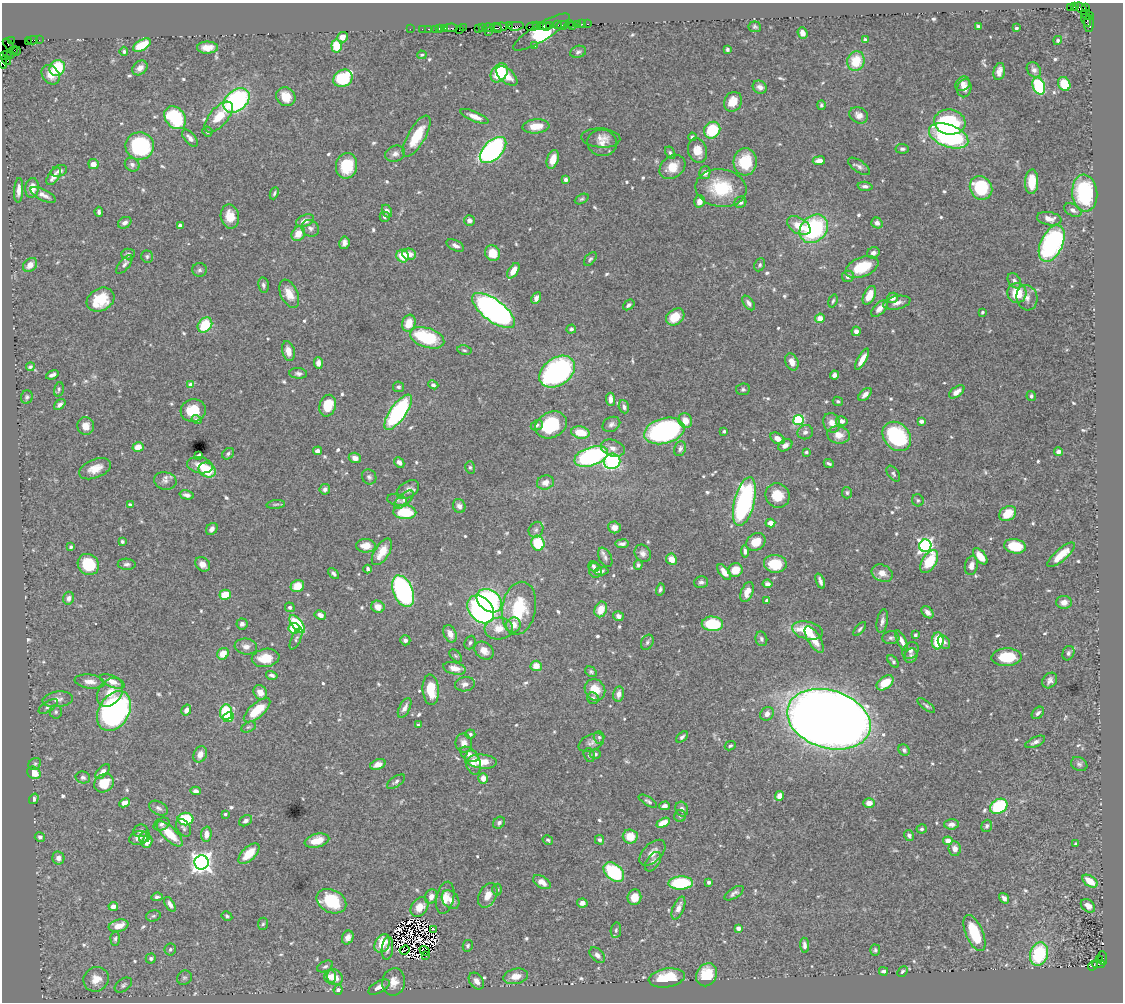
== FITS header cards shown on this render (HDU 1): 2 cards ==
NAXIS1  =                 1121
NAXIS2  =                 1000

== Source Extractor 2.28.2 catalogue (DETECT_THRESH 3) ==
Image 1121 x 1000 px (HDU 1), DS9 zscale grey, 1 PNG px = 1 image px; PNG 1125 x 1004 px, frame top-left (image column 1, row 1000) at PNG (2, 3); each listed source drawn as its Kron ellipse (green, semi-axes under 4 px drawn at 4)
Background 1.19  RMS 0.028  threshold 0.0837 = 3 sigma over >= 5 px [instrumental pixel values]
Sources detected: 686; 8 with non-positive FLUX_AUTO (blend fragments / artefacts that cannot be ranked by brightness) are neither listed nor drawn; of the other 678, the 500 brightest by FLUX_AUTO listed and drawn (178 fainter detections omitted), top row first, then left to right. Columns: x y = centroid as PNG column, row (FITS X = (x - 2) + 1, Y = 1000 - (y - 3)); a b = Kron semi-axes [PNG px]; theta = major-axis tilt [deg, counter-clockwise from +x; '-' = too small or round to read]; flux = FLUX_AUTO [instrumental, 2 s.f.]
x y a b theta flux
1070 7 3 2 - 640
1074 7 3 3 - 30
1086 7 3 3 - 87
1082 9 7 3 -45 200
1087 15 7 3 -27 340
1086 20 6 3 -57 230
1089 23 9 4 -90 240
569 24 4 2 - 27
578 24 3 3 - 150
582 24 2 2 - 30
588 24 3 2 - 89
537 25 2 2 - 67
550 25 4 3 - 240
558 25 2 2 - 120
563 25 6 3 9 170
509 26 2 2 - 25
516 26 8 3 8 370
542 26 3 2 - 170
546 26 4 2 - 270
573 26 4 2 - 81
978 26 3 3 - 3.3
482 27 3 2 - 98
500 27 8 3 10 580
532 27 6 3 7 260
755 27 6 5 - 3.7
439 28 3 2 - 140
445 28 4 3 - 250
451 28 6 3 5 110
463 28 2 2 - 55
478 28 4 2 - 160
489 28 5 3 - 330
496 28 6 3 -16 440
1016 28 3 3 - 4
410 29 2 2 - 45
422 29 2 2 - 76
429 29 3 2 - 110
435 29 2 2 - 88
459 30 3 2 - 71
488 32 2 2 - 44
541 32 32 9 31 270
802 33 6 5 - 11
342 37 5 5 - 13
11 40 3 3 - 43
32 40 6 3 4 180
39 40 2 2 - 37
865 40 4 4 - 6
1058 40 5 4 - 3.3
28 41 3 2 - 75
8 44 7 3 -51 81
142 45 10 5 29 64
336 46 6 5 - 56
534 46 4 3 - 4.1
207 48 10 6 1 20
727 49 4 3 - 3.5
13 50 4 3 - 90
17 51 4 2 - 80
124 51 5 4 - 3.5
578 52 8 6 17 5.2
11 55 3 3 - 100
422 55 5 4 - 3.3
6 56 6 3 1 96
6 60 5 3 - 120
3 61 7 3 -76 260
856 61 10 8 74 51
57 68 8 7 - 76
140 68 8 6 43 12
1034 70 8 6 -56 7.4
999 71 9 5 77 11
499 73 10 7 53 80
51 75 10 8 -54 22
507 76 13 7 -40 24
343 78 10 8 30 170
963 84 8 6 44 9.1
1064 84 7 6 - 57
1039 86 9 6 -67 150
760 87 7 6 - 9
964 88 9 7 77 9.9
286 97 10 9 - 34
236 100 14 10 39 310
733 102 10 8 59 27
821 105 5 4 - 3.6
859 115 9 7 -29 13
474 116 15 5 -22 14
219 117 19 9 49 39
175 118 13 9 -50 130
950 122 16 12 -10 200
536 126 13 7 5 33
712 130 9 7 50 83
207 132 5 5 - 3.6
417 136 23 8 60 63
949 136 20 11 -20 280
692 137 4 3 - 3.4
190 138 10 5 -48 9.4
601 138 19 9 -3 17
602 143 15 13 -13 17
140 146 14 13 - 210
902 149 6 4 -4 4.6
493 150 16 9 44 480
697 151 12 9 -73 25
670 153 7 4 -60 3.8
395 154 10 8 22 9.2
553 159 10 5 71 23
819 161 6 4 7 13
745 162 13 11 86 59
93 164 5 5 - 13
132 165 8 6 -35 6.9
347 166 13 10 78 63
859 166 12 6 -35 7.3
672 167 14 10 38 31
59 171 8 5 20 7.3
705 173 6 5 - 8.8
54 176 10 5 54 16
566 179 4 4 - 6
1032 182 12 6 88 42
865 186 7 4 -5 6.4
32 188 10 6 83 19
721 188 25 19 -8 90
981 188 12 11 - 110
19 190 12 4 86 13
274 193 6 3 66 3.3
1085 193 18 12 -84 170
43 195 14 5 -26 12
582 199 7 4 26 3.5
699 201 6 5 - 11
740 202 6 5 - 6.7
1073 210 9 5 -30 7.6
387 211 7 5 -65 7.8
99 212 5 3 - 5.1
230 216 12 9 -80 29
385 217 5 5 - 4.3
1049 219 12 6 -10 14
469 220 5 5 - 8.8
305 221 9 5 21 15
125 223 7 5 31 9.2
877 223 6 5 - 8.4
180 226 4 4 - 6.1
799 226 13 8 -31 33
310 228 9 8 - 7.2
814 229 15 12 46 220
298 234 8 6 54 25
344 243 6 5 - 7.8
1052 243 19 11 64 290
455 246 9 5 -27 8.8
493 253 8 7 - 29
873 253 6 5 - 7
128 254 7 5 1 4.7
409 254 7 5 -12 15
147 256 6 6 - 3.9
403 256 6 6 - 35
590 259 8 5 50 3.6
30 265 8 6 42 15
124 265 11 5 51 7.4
760 265 7 5 64 3.9
862 267 17 9 22 65
200 270 7 7 - 4.8
513 271 9 5 57 19
848 276 6 5 - 8.2
1014 281 8 6 -54 6.8
263 285 8 5 -81 4.9
1017 293 10 9 - 50
289 294 15 8 -65 25
869 295 10 5 65 29
536 298 6 4 61 9.2
892 298 6 5 - 12
1027 298 13 10 -76 14
100 300 14 11 29 63
833 301 7 4 73 3.3
749 303 8 5 -54 7.4
897 303 14 6 11 11
629 305 6 4 39 6.1
880 308 10 5 44 14
493 311 25 11 -37 780
982 312 3 3 - 3.3
675 317 10 7 37 41
820 318 5 4 - 18
409 323 8 6 74 30
205 325 8 6 51 68
571 329 5 4 - 4.8
856 331 5 4 - 7.6
427 338 18 9 -19 130
464 350 7 4 -11 3.4
288 351 10 6 -76 17
862 359 12 4 61 18
792 362 9 6 -67 18
318 363 6 4 -87 10
30 367 4 3 - 3.5
557 372 19 13 36 420
298 373 9 5 -5 5.9
52 375 6 4 20 6.2
834 375 4 4 - 7.5
191 385 4 4 - 22
433 385 5 4 - 4.9
398 387 5 5 - 4.2
59 389 7 5 75 3.3
743 389 7 5 8 4.1
957 392 9 5 36 14
865 394 8 4 44 9.8
1031 396 5 4 - 4.8
27 397 6 6 - 3.6
611 399 6 4 -88 10
838 401 5 4 - 3.5
60 404 6 4 42 5.1
328 406 11 8 74 52
624 407 6 5 - 6.5
193 410 12 11 - 55
398 412 21 8 55 290
197 420 5 4 - 3.9
798 420 5 5 - 200
685 421 7 6 - 20
842 421 6 5 - 7.9
921 421 4 4 - 6.4
832 423 10 8 -69 14
611 424 9 7 26 7.1
537 425 6 5 - 4
551 425 16 12 27 97
86 426 9 8 - 18
664 431 21 12 15 420
724 431 3 3 - 3.7
805 432 8 7 - 7.2
580 433 9 6 -11 42
838 435 11 8 -9 19
897 436 16 12 -49 190
777 438 8 5 -30 15
785 445 7 5 32 11
138 447 5 5 - 26
613 448 12 8 -18 11
680 449 8 5 67 5.7
317 451 4 4 - 6.7
806 452 4 3 - 3.3
1058 452 4 4 - 8.8
228 454 6 5 - 4
198 455 4 3 - 5.4
591 456 18 9 19 300
355 458 6 5 - 12
612 461 8 7 - 250
399 462 6 4 -45 8.3
829 463 5 3 - 4
200 465 13 8 -10 21
470 467 6 5 - 3.4
95 469 17 9 22 25
207 470 9 7 -29 60
893 474 9 5 -53 4.7
369 477 8 7 - 5.7
165 481 11 9 -12 10
545 482 8 7 - 14
325 489 5 5 - 7.1
408 490 12 8 33 11
847 493 6 5 - 3.6
187 495 7 4 -14 6.9
777 495 12 11 - 37
397 500 10 5 -12 4.5
404 500 12 5 42 7.6
918 500 6 5 - 3.7
744 502 25 10 76 310
276 504 9 3 5 3.4
130 505 4 3 - 7.3
459 506 7 6 - 8.1
405 512 11 7 -3 70
1008 514 9 7 33 42
770 523 5 4 - 13
614 527 6 5 - 10
212 529 7 5 52 8.3
536 530 8 7 - 6
122 542 4 3 - 3.4
756 542 10 8 33 30
538 543 7 6 - 80
622 544 6 3 6 5.4
366 546 10 6 -3 23
925 546 6 6 - 530
1015 546 11 7 -9 66
71 547 3 3 - 3.4
745 551 6 4 -84 7.5
382 552 15 7 57 32
643 553 9 7 -58 9.3
1061 555 17 6 41 39
980 556 9 5 -51 27
605 557 10 6 -64 7.1
671 559 6 5 - 21
929 561 13 7 58 61
88 564 11 10 - 65
127 564 9 5 -2 5.2
203 564 8 6 -42 14
775 564 11 9 -6 58
638 565 5 4 - 3.5
971 565 9 6 78 11
594 566 6 5 - 4.6
368 569 4 3 - 4.6
595 570 7 6 - 6.8
735 570 7 6 - 28
601 571 7 3 5 4.7
724 572 9 5 -54 18
882 573 11 8 -26 16
334 574 7 4 -46 5.6
820 581 8 3 -71 6.7
701 582 7 5 16 5.8
767 584 5 4 - 7.8
297 586 7 6 - 30
660 589 6 4 73 4
403 591 16 9 -67 330
747 592 10 6 68 19
225 595 6 5 - 42
68 598 6 5 - 7.3
489 601 14 10 -38 290
767 601 4 3 - 9.7
1064 602 8 6 -1 13
290 607 5 4 - 4.7
378 607 7 6 - 21
519 608 27 17 80 100
481 609 15 11 -48 430
601 609 8 6 69 29
927 612 7 5 -47 8.5
320 615 6 4 -29 9.4
618 616 5 5 - 8
882 621 12 5 79 7.6
242 624 5 5 - 6.2
297 624 11 5 -52 110
712 624 11 7 -4 110
513 625 7 7 - 18
294 628 6 5 - 54
499 628 14 11 3 25
860 629 8 4 49 4.1
807 630 15 8 -13 68
450 634 9 6 -65 17
915 635 4 3 - 4
891 638 8 6 5 5
296 639 12 4 66 5.7
761 639 7 6 - 4.9
405 640 5 5 - 5.8
814 640 15 6 -59 29
902 641 11 4 -64 11
938 641 8 6 85 58
647 642 8 6 63 4.9
944 642 7 5 -54 6.6
470 643 7 5 68 4.1
246 646 11 8 -7 11
484 650 10 8 -37 16
910 651 9 7 48 7
1068 653 7 5 68 4.8
223 654 6 5 - 28
456 656 7 4 -48 3.4
911 656 7 6 - 5.3
1007 657 15 9 2 65
266 658 14 9 8 41
893 661 7 4 -50 4.2
536 666 5 5 - 22
454 668 11 6 -13 18
591 672 6 4 -30 3.7
272 675 6 4 -16 5.5
1050 680 8 6 51 8
90 681 15 7 -7 16
112 682 13 6 -22 19
885 683 9 6 37 42
465 684 10 7 8 9.3
431 690 15 8 -85 51
595 690 11 10 - 37
110 692 16 11 54 25
260 692 7 6 - 15
619 694 7 5 77 12
593 698 6 5 - 4.5
58 699 15 8 7 11
926 705 10 3 -36 4.2
48 706 11 5 34 4.8
405 708 10 5 62 11
186 710 6 4 59 8.6
257 710 16 7 41 56
114 711 21 15 59 500
56 712 7 6 - 3.8
226 712 8 6 85 89
1038 713 7 5 45 5.4
767 714 7 6 - 10
228 717 5 4 - 68
829 719 43 29 -17 4400
418 725 4 4 - 3.4
248 727 8 5 25 3.3
470 734 5 4 - 3.9
599 737 6 5 - 3.5
682 737 7 4 40 5.3
1035 742 10 5 25 8.4
464 743 9 8 - 13
591 743 13 8 25 9.2
730 746 5 4 - 3.4
904 750 6 5 - 4.6
200 754 8 6 63 14
469 754 10 6 -34 12
595 754 5 5 - 4
589 755 7 5 -68 4.2
482 762 15 7 -5 38
473 763 12 7 -75 15
35 764 7 5 35 3.4
378 764 8 5 20 13
1079 764 8 6 -29 5.3
102 772 9 5 46 10
34 773 7 6 - 25
83 777 7 6 - 5.2
483 778 5 5 - 16
396 782 10 5 33 5.5
104 783 10 9 - 43
196 791 5 4 - 8.5
780 796 5 4 - 16
34 799 5 4 - 6.5
648 801 10 4 -30 4.6
124 803 6 4 26 10
869 803 5 4 - 13
664 806 5 4 - 8.7
999 806 9 7 32 130
158 808 10 6 -30 6.7
682 809 7 6 - 8.6
225 814 3 3 - 3.5
680 816 6 6 - 3.6
185 819 8 6 0 86
246 821 7 5 29 6.6
499 823 6 5 - 5.6
663 823 7 4 28 28
161 824 8 6 27 6.4
952 824 7 5 3 9.5
987 826 6 5 - 4.1
184 828 9 6 -55 5.4
922 829 5 4 - 3.8
141 831 8 6 6 6.4
170 834 17 6 -44 46
206 834 7 5 87 14
909 835 5 5 - 6.1
630 836 7 7 - 32
40 837 5 5 - 5.2
145 837 6 5 - 4.4
139 838 9 6 15 9.7
548 840 5 4 - 3.3
600 840 5 4 - 5.2
317 841 12 6 14 34
948 841 5 4 - 17
147 842 6 5 - 13
1076 843 3 3 - 3.3
955 849 7 6 - 11
652 853 16 9 45 17
249 854 13 6 44 43
58 858 6 6 - 9
201 862 7 7 - 1200
653 862 11 6 56 7.5
614 872 12 8 -42 160
1090 881 8 5 -35 27
542 882 10 6 -31 15
709 882 3 3 - 6.9
681 883 12 6 2 120
497 889 6 4 89 3.5
734 893 11 5 32 6.3
488 895 13 8 62 23
431 896 7 6 - 12
157 897 6 4 7 4.4
634 897 8 7 - 22
445 898 16 8 78 20
1004 898 5 4 - 7.5
450 900 10 7 -50 13
331 901 16 11 -26 99
582 903 5 4 - 7.8
170 904 8 4 -58 8.6
113 906 4 4 - 12
1088 906 8 5 -40 13
419 907 11 8 54 27
678 908 12 5 68 13
153 916 7 5 15 3.3
227 916 5 4 - 3.6
263 924 6 5 - 3.5
119 926 10 6 12 22
738 928 4 4 - 7.3
433 929 4 3 - 3.7
616 930 8 5 81 3.8
974 933 19 8 -67 74
348 937 7 5 66 11
115 939 7 4 -86 3.6
382 943 10 7 59 32
804 945 8 4 -85 7.1
468 946 6 5 - 4.1
387 948 11 5 84 7.8
170 949 6 5 - 4.2
405 950 5 2 - 3.6
875 950 5 5 - 3.3
424 951 5 2 - 3.5
1039 954 12 9 73 130
425 955 3 2 - 48
597 955 9 6 -47 7
151 958 5 5 - 4.2
1102 958 7 3 -85 320
1100 960 4 3 - 130
1098 964 6 3 0 270
325 966 8 5 26 4.6
1093 966 5 3 - 180
883 971 4 3 - 5.1
902 972 6 4 47 3.6
707 975 12 10 60 53
516 976 12 7 11 20
330 977 6 6 - 15
335 977 8 7 - 24
184 978 8 6 37 5.1
667 978 18 9 9 63
96 979 13 12 - 21
476 981 9 6 -53 11
394 982 14 11 81 22
123 985 9 6 35 5
379 987 12 5 29 14
338 990 5 4 - 6.3
At the frame edge (FLAGS 8, measured only in part): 2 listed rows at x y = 6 56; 3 61
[178 fainter detections neither listed nor drawn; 8 non-positive-flux detections neither listed nor drawn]